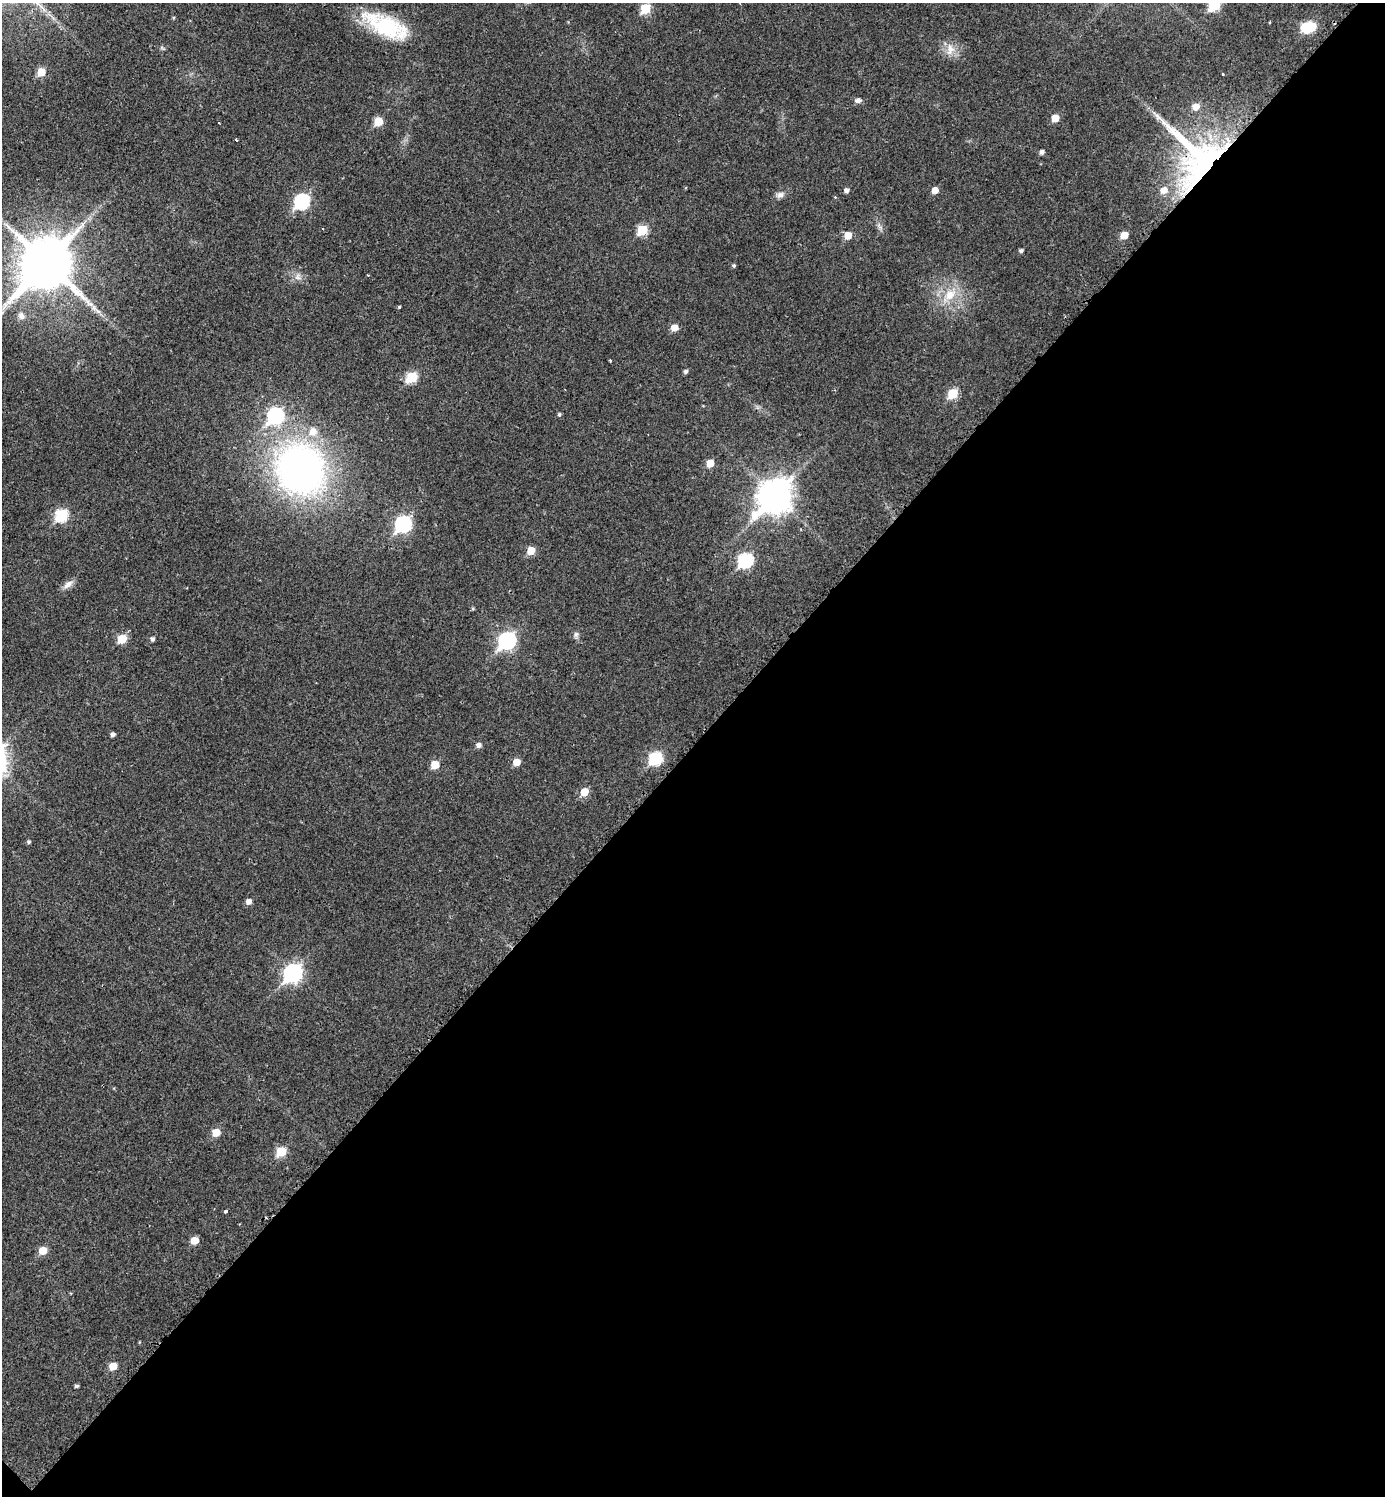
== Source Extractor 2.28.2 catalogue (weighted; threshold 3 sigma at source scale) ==
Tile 15 of 4 x 4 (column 3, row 4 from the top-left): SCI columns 3076-4458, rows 1-1494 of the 5994 x 5992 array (HDU 1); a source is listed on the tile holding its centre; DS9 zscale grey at full resolution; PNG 1387 x 1498 px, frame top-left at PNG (2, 3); no overlay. Shown black and unused: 50% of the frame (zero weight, under 2 of 3 exposures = <1% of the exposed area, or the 3 px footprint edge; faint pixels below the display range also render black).
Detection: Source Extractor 2.28.2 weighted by HDU 2 'WHT'; one run over the whole footprint, this tile lists its part. Background 0.0292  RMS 0.0051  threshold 0.0229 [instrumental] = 3 sigma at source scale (4.5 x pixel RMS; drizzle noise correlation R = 1.50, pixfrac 1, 0.05/0.05 arcsec/px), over >= 5 px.
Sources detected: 77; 2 inside a brighter object's white glare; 3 cosmic-ray / hot-pixel residue — not listed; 2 inside a brighter listed object's ellipse — not listed separately; the other 70 listed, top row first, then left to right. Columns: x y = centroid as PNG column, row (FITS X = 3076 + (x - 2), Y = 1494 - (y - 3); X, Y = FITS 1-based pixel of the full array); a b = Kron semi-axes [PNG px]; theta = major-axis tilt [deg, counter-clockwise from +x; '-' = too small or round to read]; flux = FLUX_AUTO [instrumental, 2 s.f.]
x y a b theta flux
1214 5 7 6 - 34
645 9 6 6 - 22
386 26 55 21 -26 40
1311 27 6 6 - 22
162 48 7 4 -37 0.76
950 49 18 10 81 5.7
41 72 6 5 - 11
1223 74 3 2 - 0.52
858 100 9 6 9 1.8
1055 118 6 5 - 7.6
378 121 6 5 - 13
219 123 3 2 - 0.44
236 140 3 3 - 1.3
1042 152 5 4 - 1.8
1206 166 90 45 -46 190
846 190 5 5 - 1.9
935 190 5 5 - 4.9
1164 190 7 7 - 4.1
780 195 11 8 19 2.5
302 201 8 7 - 76
880 227 7 4 -18 1.2
322 229 3 3 - 0.95
643 230 6 6 - 23
848 235 6 6 - 7.7
1124 235 6 5 - 8.5
1021 251 4 4 - 1.3
46 263 17 15 47 3200
734 265 5 4 - 0.88
368 275 3 2 - 0.55
298 277 11 9 90 3.1
950 295 20 13 46 12
399 307 3 3 - 1.5
94 308 9 7 -28 2.7
21 316 12 10 -56 3.6
674 327 6 6 - 5.8
610 361 3 2 - 0.68
686 371 4 4 - 1.4
412 377 7 6 - 27
953 393 6 6 - 20
559 414 5 4 - 0.91
275 416 9 8 - 88
710 463 5 5 - 8.2
300 469 51 46 -61 230
776 496 14 10 46 890
61 515 7 6 - 45
403 524 8 7 - 100
531 551 6 6 - 8.6
745 560 8 7 - 68
68 584 16 7 36 3.2
473 609 5 4 - 0.61
576 635 10 6 -84 1.6
122 639 6 6 - 14
152 639 5 4 - 1.5
507 641 9 7 44 130
113 734 4 4 - 1.8
479 745 6 5 - 2.2
656 758 7 6 - 51
517 762 6 5 - 6.3
435 765 6 6 - 9.9
584 792 6 6 - 8.8
29 842 4 4 - 0.91
249 902 5 5 - 2.9
293 973 9 8 - 160
216 1132 6 6 - 8.3
281 1152 6 6 - 19
225 1211 4 3 - 1.6
195 1240 6 5 - 8
43 1251 7 6 - 8.6
113 1366 6 5 - 8.5
76 1386 4 4 - 1.1
Overlapping masked pixels (flux is a lower limit): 1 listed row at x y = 1206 166
Isophote crosses this tile's border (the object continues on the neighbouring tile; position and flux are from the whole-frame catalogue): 2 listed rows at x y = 1214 5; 46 263